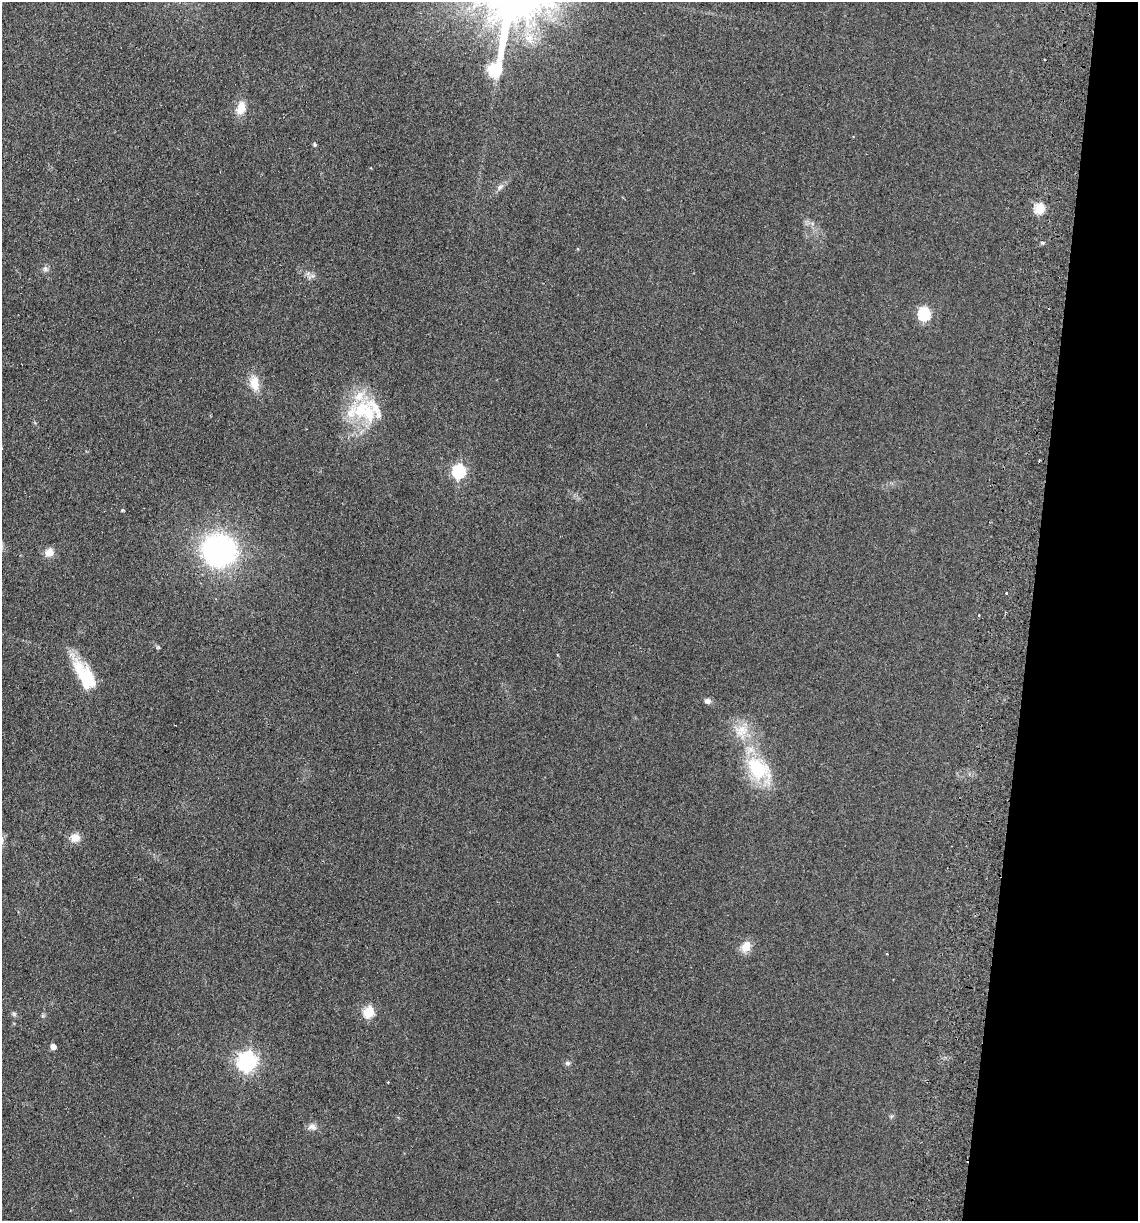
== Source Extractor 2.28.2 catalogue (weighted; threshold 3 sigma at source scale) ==
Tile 8 of 4 x 4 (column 4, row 2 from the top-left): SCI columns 3582-4717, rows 2451-3669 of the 5008 x 4901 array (HDU 1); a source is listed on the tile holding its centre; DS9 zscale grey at full resolution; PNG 1140 x 1223 px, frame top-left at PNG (2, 2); no overlay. Shown black and unused: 9% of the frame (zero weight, under 2 of 3 exposures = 3% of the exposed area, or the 3 px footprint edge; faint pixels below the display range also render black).
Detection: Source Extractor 2.28.2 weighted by HDU 2 'WHT'; one run over the whole footprint, this tile lists its part. Background 0.111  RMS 0.01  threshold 0.0449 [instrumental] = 3 sigma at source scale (4.5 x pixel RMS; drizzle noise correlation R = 1.50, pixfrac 1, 0.05/0.05 arcsec/px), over >= 5 px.
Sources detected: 38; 2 cosmic-ray / hot-pixel residue — not listed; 5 inside a brighter listed object's ellipse — not listed separately; the other 31 listed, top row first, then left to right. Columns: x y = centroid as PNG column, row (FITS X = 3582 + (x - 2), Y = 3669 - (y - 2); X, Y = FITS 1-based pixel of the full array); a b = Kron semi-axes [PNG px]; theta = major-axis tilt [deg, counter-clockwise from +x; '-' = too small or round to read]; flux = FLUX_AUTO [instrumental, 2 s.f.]
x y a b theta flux
1045 60 3 2 - 1.1
241 108 16 11 71 14
314 144 5 5 - 1.4
500 187 11 6 44 3.9
1040 208 6 5 - 61
1042 243 5 4 - 1.4
578 249 4 3 - 0.73
45 269 8 6 -90 2.8
313 276 8 4 17 2.4
924 314 6 6 - 110
254 383 20 11 -79 15
360 411 35 22 9 54
459 471 6 6 - 150
122 510 4 3 - 1.1
219 550 31 29 -25 200
49 552 11 9 35 8.9
1006 593 3 2 - 2.7
158 648 6 4 -19 1.3
85 676 42 17 -59 44
708 701 8 7 - 3.7
741 731 22 21 - 23
758 769 31 19 -44 62
75 838 11 10 - 9.2
746 947 14 10 61 11
887 953 4 2 - 0.94
369 1012 6 5 - 65
14 1014 6 5 - 1.8
53 1047 5 4 - 7.9
247 1061 7 7 - 450
568 1063 7 6 - 2.2
312 1127 12 8 -9 5